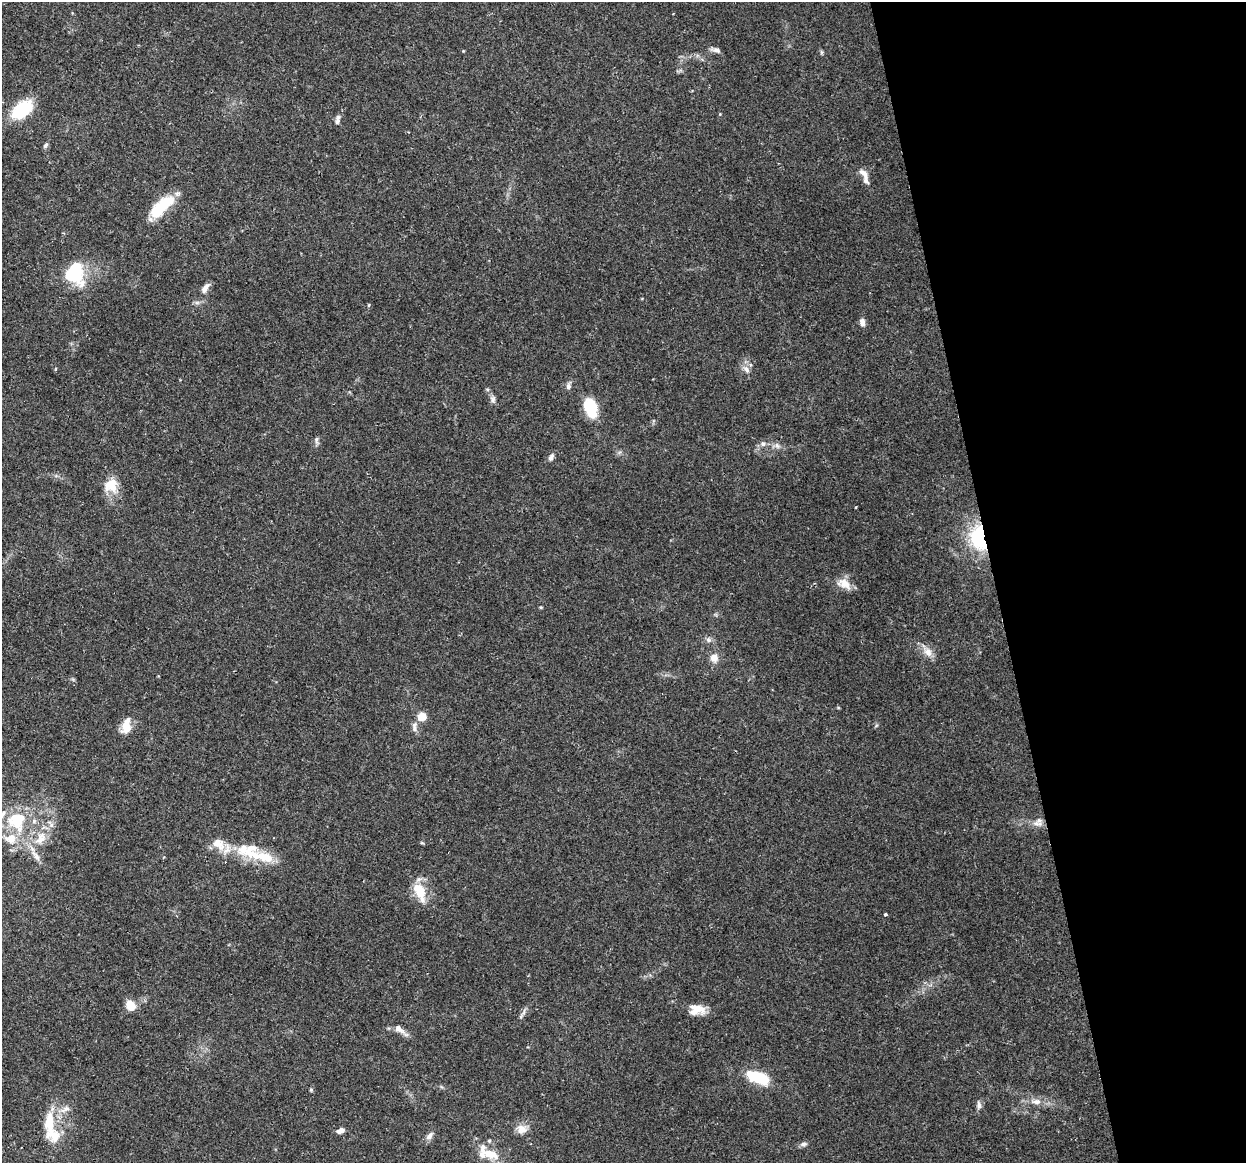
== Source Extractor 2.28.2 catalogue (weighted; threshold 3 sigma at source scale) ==
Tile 12 of 4 x 4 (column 4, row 3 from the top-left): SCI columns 3734-4977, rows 1246-2406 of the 4977 x 4761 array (HDU 1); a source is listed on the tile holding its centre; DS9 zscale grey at full resolution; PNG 1248 x 1165 px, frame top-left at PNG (2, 2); no overlay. Shown black and unused: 20% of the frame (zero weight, under 2 of 3 exposures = <1% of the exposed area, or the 3 px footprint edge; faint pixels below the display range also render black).
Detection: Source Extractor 2.28.2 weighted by HDU 2 'WHT'; one run over the whole footprint, this tile lists its part. Background 0.148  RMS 0.0061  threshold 0.0276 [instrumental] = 3 sigma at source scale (4.5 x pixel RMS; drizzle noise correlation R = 1.50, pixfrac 1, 0.0396/0.0396 arcsec/px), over >= 5 px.
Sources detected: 60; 10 inside a brighter listed object's ellipse — not listed separately; the other 50 listed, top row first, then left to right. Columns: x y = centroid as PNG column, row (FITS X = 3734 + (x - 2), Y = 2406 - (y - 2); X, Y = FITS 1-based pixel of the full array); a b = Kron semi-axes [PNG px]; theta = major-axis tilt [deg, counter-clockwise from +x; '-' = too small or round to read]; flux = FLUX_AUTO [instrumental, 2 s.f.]
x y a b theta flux
717 50 11 6 -24 2.3
22 109 16 10 38 41
337 121 10 6 78 1.8
45 145 7 5 42 1.2
864 174 17 8 -51 3.6
162 206 31 11 42 26
75 273 25 20 -81 31
205 288 14 6 59 3.3
369 305 5 3 - 0.53
862 322 10 6 -84 2.8
746 369 10 6 -41 2.7
568 386 7 6 - 2
493 399 10 6 81 1.8
591 408 21 13 -68 19
316 439 7 5 83 1.4
763 444 8 7 - 2
551 457 10 5 63 2
111 486 18 17 - 11
979 538 25 15 -81 40
844 584 18 11 -27 7.2
708 640 8 6 -22 1.7
928 652 14 10 -59 5.2
714 658 10 10 - 4.5
421 717 7 7 - 9.4
126 726 22 10 79 8
414 727 15 6 -90 2.7
17 821 30 27 -72 32
1036 823 14 7 -16 4
40 839 20 12 48 11
218 844 22 14 -33 9.6
36 857 10 6 -44 2.7
264 857 30 13 -13 15
420 892 26 13 -67 14
885 914 3 3 - 1.3
130 1005 10 8 -56 9.6
698 1008 23 9 -20 7.3
524 1012 10 4 77 1.6
399 1029 13 8 -39 4.3
759 1078 21 10 -22 26
311 1090 5 4 - 0.86
1036 1102 12 7 0 3.7
979 1105 11 6 -84 2.2
66 1109 15 7 26 3.9
49 1122 32 12 87 16
522 1129 15 12 -18 5.5
340 1131 10 6 18 2.5
429 1136 11 7 53 2.6
489 1141 5 5 - 0.85
804 1144 8 6 2 1.7
490 1154 27 11 -19 11
Overlapping masked pixels (flux is a lower limit): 1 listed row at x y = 979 538